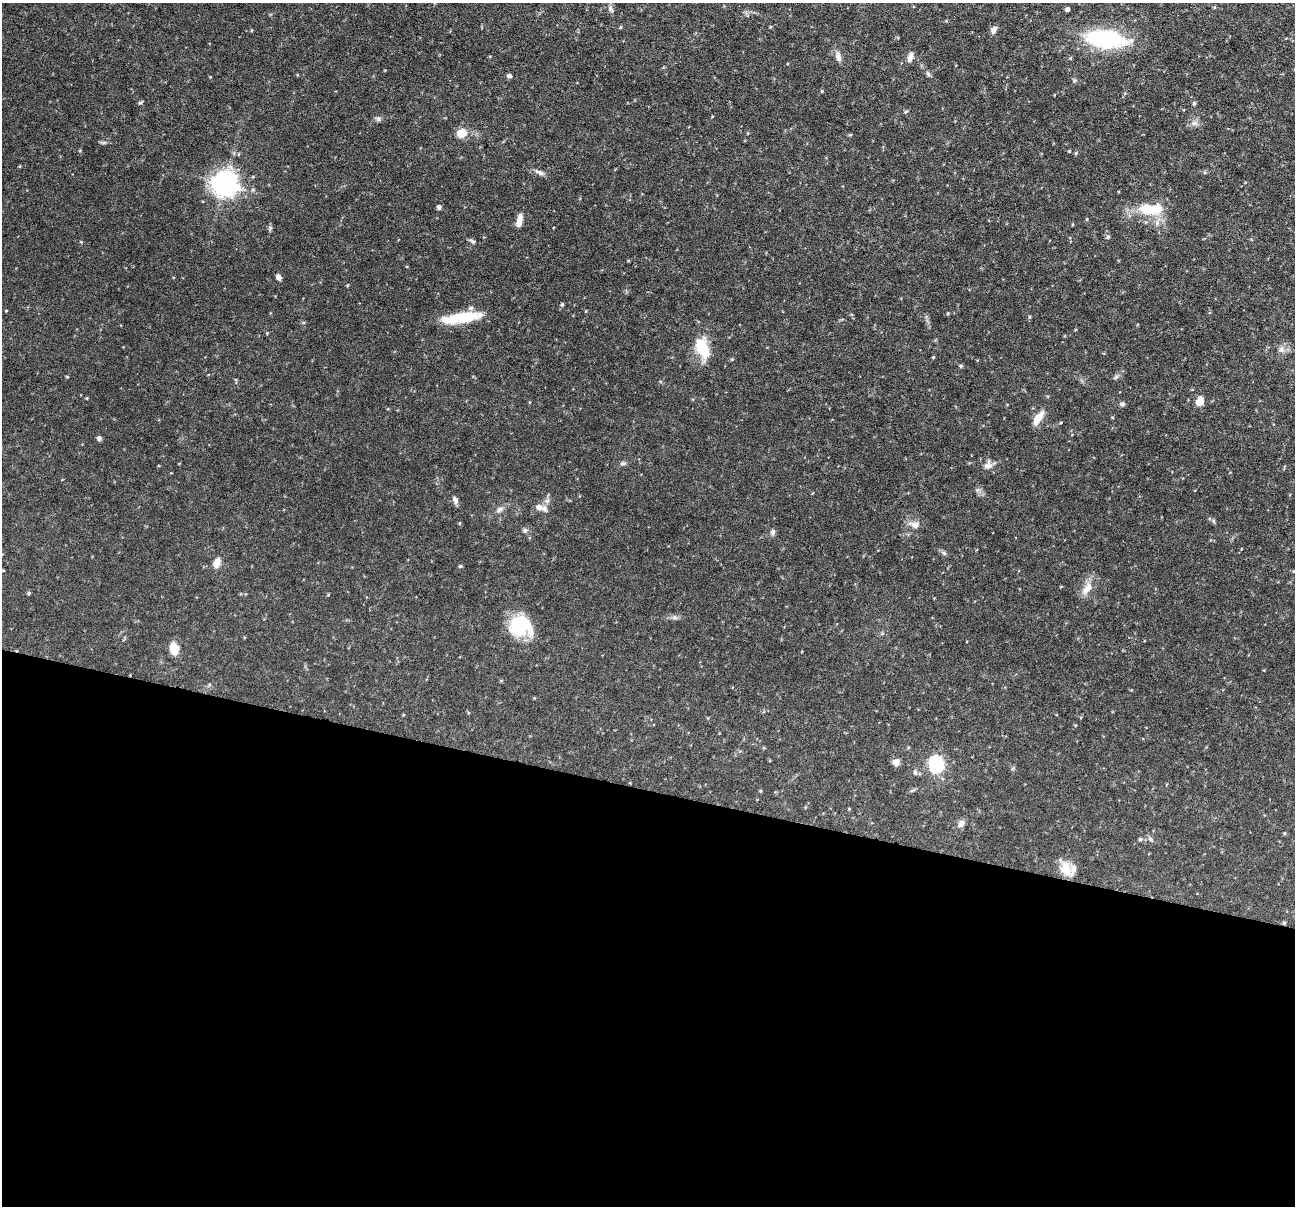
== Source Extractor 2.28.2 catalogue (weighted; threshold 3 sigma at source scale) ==
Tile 14 of 4 x 4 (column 2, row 4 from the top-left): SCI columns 1294-2586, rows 248-1451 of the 5173 x 5188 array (HDU 1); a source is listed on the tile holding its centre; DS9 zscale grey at full resolution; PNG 1297 x 1208 px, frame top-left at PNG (2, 3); no overlay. Shown black and unused: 35% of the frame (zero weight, under 3 of 6 exposures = <1% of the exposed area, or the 3 px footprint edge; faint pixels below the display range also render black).
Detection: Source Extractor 2.28.2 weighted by HDU 2 'WHT'; one run over the whole footprint, this tile lists its part. Background 0.0644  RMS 0.0042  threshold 0.0171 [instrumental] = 3 sigma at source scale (4.09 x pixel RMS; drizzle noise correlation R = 1.36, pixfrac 0.8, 0.05/0.05 arcsec/px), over >= 5 px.
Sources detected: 75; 1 inside a brighter object's white glare — not listed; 3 inside a brighter listed object's ellipse — not listed separately; the other 71 listed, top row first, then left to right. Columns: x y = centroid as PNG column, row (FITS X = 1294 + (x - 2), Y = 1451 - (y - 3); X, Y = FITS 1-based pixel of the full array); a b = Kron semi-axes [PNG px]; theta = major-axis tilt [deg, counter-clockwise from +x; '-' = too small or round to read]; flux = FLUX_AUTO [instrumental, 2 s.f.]
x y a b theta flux
610 8 7 5 -50 0.85
1067 9 4 4 - 0.86
770 27 4 3 - 0.35
252 30 5 3 - 0.31
994 30 9 6 67 1.5
1105 39 45 18 -7 37
838 56 12 7 -78 2.2
910 57 11 6 73 2.3
928 74 7 4 -46 0.69
509 76 7 5 -22 0.73
822 91 5 3 - 0.34
140 102 6 4 19 0.52
1194 103 6 5 - 0.57
378 119 7 6 - 0.85
1194 123 8 7 - 1.5
462 133 10 9 - 5
850 135 6 3 18 0.35
1076 153 6 3 71 0.4
540 172 12 6 -26 1.4
225 184 9 8 - 350
439 207 5 4 - 0.94
1150 209 34 14 0 13
519 221 15 6 76 3.4
1157 223 7 6 - 1.3
270 228 6 5 - 0.7
1108 237 5 4 - 0.67
472 241 9 4 -33 0.8
278 277 7 5 -57 1.4
562 305 5 4 - 0.57
6 311 5 3 - 0.27
948 313 5 4 - 0.38
461 318 44 10 8 14
702 348 27 15 -69 10
1281 349 10 7 84 1.6
933 357 4 3 - 0.39
732 359 4 4 - 0.36
961 366 5 5 - 0.54
67 377 4 3 - 0.35
1116 377 7 5 31 0.78
86 398 5 3 - 0.3
1200 401 10 8 78 3.7
1122 404 7 5 2 0.71
1038 418 18 7 54 4.5
99 438 6 5 - 0.93
622 463 7 6 - 0.82
988 466 12 8 8 2.1
455 500 9 6 -67 1.4
539 507 9 7 -30 1.8
500 509 10 7 29 1.5
914 525 15 8 -15 2.4
525 530 7 6 - 0.98
773 532 8 6 66 0.97
944 553 6 5 - 0.68
217 563 11 7 68 3.2
460 566 5 4 - 0.45
1087 588 21 10 57 4
29 593 5 4 - 0.47
674 617 7 5 -45 0.81
520 626 24 22 -14 20
174 649 11 7 -80 6.5
896 762 9 8 - 1.7
936 762 7 6 - 40
915 772 7 5 89 0.78
912 790 9 3 21 0.54
760 791 4 4 - 0.37
849 809 4 4 - 0.31
961 823 9 7 65 1.8
1284 833 5 3 - 0.33
1140 839 5 5 - 0.47
1150 839 6 5 - 0.79
1066 869 20 14 -71 5.3
Unlisted compact peaks at least as high as the median listed source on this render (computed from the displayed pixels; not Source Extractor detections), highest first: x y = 1069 151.